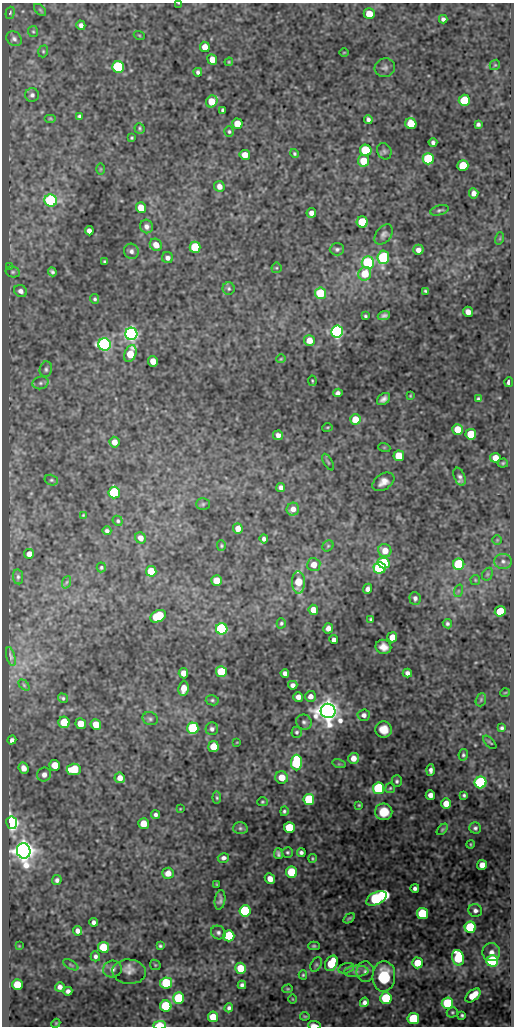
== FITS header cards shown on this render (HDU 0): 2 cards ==
NAXIS1  =                  512
NAXIS2  =                 1024

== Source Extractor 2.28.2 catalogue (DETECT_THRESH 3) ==
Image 512 x 1024 px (HDU 0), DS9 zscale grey, 1 PNG px = 1 image px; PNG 516 x 1028 px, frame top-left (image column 1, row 1024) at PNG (2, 3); each listed source drawn as its Kron ellipse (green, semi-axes under 4 px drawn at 4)
Background 49.2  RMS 0.56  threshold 1.68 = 3 sigma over >= 5 px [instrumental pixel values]
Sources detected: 274; all 274 listed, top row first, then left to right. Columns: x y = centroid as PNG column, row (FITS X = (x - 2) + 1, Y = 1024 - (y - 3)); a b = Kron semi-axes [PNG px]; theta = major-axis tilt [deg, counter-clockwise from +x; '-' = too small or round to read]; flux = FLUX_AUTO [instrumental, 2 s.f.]
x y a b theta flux
179 3 3 2 - 27
40 10 7 4 -45 64
10 13 6 4 71 56
369 14 5 5 - 650
443 19 4 4 - 110
81 25 5 4 - 150
33 31 6 5 - 53
139 35 5 3 - 35
14 39 8 6 -41 120
205 47 5 5 - 400
43 51 6 4 71 50
344 52 5 3 - 31
212 59 5 5 - 460
229 62 4 4 - 41
495 65 5 4 - 45
118 67 6 5 - 5100
385 68 10 9 - 150
198 72 4 4 - 90
32 95 7 6 - 110
464 100 6 5 - 1900
212 101 6 5 - 1000
223 110 4 3 - 71
79 116 4 3 - 71
50 118 6 4 0 40
368 119 5 4 - 110
237 124 5 5 - 670
411 124 5 5 - 1000
478 124 4 4 - 90
140 128 5 5 - 58
229 132 5 4 - 58
132 138 3 3 - 45
433 142 4 4 - 94
366 150 6 5 - 2500
384 151 8 6 -65 88
294 153 4 4 - 55
245 155 5 5 - 500
428 159 5 5 - 2900
363 161 6 5 - 790
463 166 5 5 - 1700
100 169 6 4 90 36
219 186 5 5 - 230
474 193 5 4 - 220
51 200 6 6 - 5300
141 208 5 5 - 660
439 210 9 5 15 83
311 213 5 5 - 220
362 222 5 5 - 1800
146 226 7 6 - 170
89 231 4 4 - 200
384 234 11 7 52 150
500 238 6 4 72 44
156 245 6 5 - 380
195 247 5 5 - 2100
337 249 7 6 - 94
418 250 5 5 - 200
131 251 8 7 - 150
383 257 7 6 - 4400
167 258 5 5 - 160
105 262 3 3 - 56
368 262 6 6 - 3200
9 266 3 2 - 19
276 268 5 5 - 49
13 272 7 5 -14 77
52 272 4 4 - 82
365 274 7 6 - 830
229 289 6 6 - 78
21 291 7 5 -29 170
425 291 4 3 - 55
320 293 5 5 - 1800
95 299 5 4 - 67
468 312 5 4 - 280
365 316 3 3 - 52
384 316 6 4 19 110
337 332 6 6 - 14000
131 334 6 6 - 21000
309 340 5 5 - 400
104 344 6 6 - 13000
130 354 9 5 70 980
281 359 5 4 - 38
153 361 5 5 - 440
46 369 8 6 76 97
312 381 5 3 - 47
509 382 5 3 - 170
40 383 8 6 15 120
338 393 5 4 - 130
410 396 4 3 - 33
383 399 7 5 39 160
478 399 4 3 - 61
355 419 5 5 - 790
327 427 5 2 - 37
458 429 5 5 - 770
471 434 5 5 - 1400
278 435 5 4 - 160
114 442 5 5 - 300
384 447 6 4 -18 39
399 456 5 5 - 980
495 458 5 5 - 410
328 462 9 3 -60 48
503 463 5 4 - 52
460 477 9 5 -68 120
51 480 7 5 -14 68
383 482 12 8 34 280
281 488 4 4 - 140
114 492 6 5 - 3900
203 504 7 5 2 72
293 509 6 6 - 270
83 515 4 3 - 32
118 521 5 4 - 64
238 528 5 5 - 340
107 531 4 4 - 94
140 538 6 5 - 260
264 539 4 4 - 100
497 540 5 5 - 43
221 546 5 4 - 46
328 546 6 5 - 60
385 550 7 6 - 460
29 554 5 4 - 270
503 561 9 7 -4 150
384 563 6 5 - 2700
459 564 5 5 - 3400
314 565 6 6 - 340
101 567 5 4 - 53
380 568 6 5 - 6000
151 571 5 5 - 1100
487 574 7 5 60 69
18 577 7 5 -81 85
217 580 5 5 - 750
475 580 5 4 - 44
67 582 6 4 70 66
298 582 11 6 -88 980
367 589 5 4 - 160
458 591 6 4 72 56
415 598 6 5 - 120
313 610 5 5 - 520
500 611 5 5 - 1200
158 616 8 5 27 2300
371 619 3 3 - 57
281 623 5 4 - 58
447 624 5 4 - 77
328 628 5 4 - 200
222 629 6 5 - 6800
392 637 5 5 - 520
334 640 4 4 - 160
383 647 8 7 - 270
11 656 10 4 -75 65
221 672 5 5 - 1700
183 673 5 5 - 340
285 673 4 4 - 150
407 673 4 4 - 140
24 685 6 4 -46 49
293 685 4 4 - 150
183 688 7 5 82 430
505 693 5 3 - 29
310 696 5 5 - 240
298 697 5 4 - 230
63 698 5 4 - 60
212 700 6 5 - 72
481 700 7 5 70 62
328 711 7 7 - 53000
364 715 6 5 - 150
150 719 7 6 - 96
64 722 6 5 - 1200
304 722 8 7 - 110
81 724 5 5 - 530
96 724 5 5 - 630
193 728 6 5 - 4600
502 728 4 3 - 71
212 729 6 6 - 120
384 729 8 8 - 420
297 732 5 5 - 73
12 740 5 4 - 130
237 742 3 2 - 25
490 742 8 2 -45 37
213 747 5 5 - 850
463 755 6 4 79 66
353 758 5 5 - 350
297 763 8 5 -89 4300
339 764 7 4 -17 57
55 765 5 5 - 630
23 768 5 5 - 260
74 769 7 5 5 1700
431 770 5 4 - 140
44 774 7 7 - 190
282 777 6 6 - 560
120 778 5 5 - 290
397 781 6 5 - 73
481 782 6 6 - 7200
379 788 5 5 - 5600
390 788 5 4 - 46
430 795 5 4 - 250
464 795 3 3 - 64
217 798 6 4 -83 49
309 799 5 5 - 2900
262 802 5 4 - 54
446 804 5 5 - 570
359 805 3 3 - 38
180 809 4 3 - 27
284 811 5 4 - 71
384 812 8 8 - 560
156 815 4 4 - 97
12 823 6 5 - 20000
143 824 5 5 - 590
240 828 7 6 - 90
289 828 5 5 - 1700
475 828 6 5 - 85
442 829 7 4 45 56
470 844 4 2 - 37
24 851 7 6 - 53000
287 852 5 5 - 65
301 853 4 4 - 110
278 854 6 4 -79 97
223 858 6 5 - 120
312 858 4 3 - 41
482 865 5 5 - 380
292 872 5 5 - 1900
168 873 6 5 - 350
270 879 6 5 - 320
57 880 5 4 - 110
216 884 4 2 - 32
415 888 4 4 - 110
377 898 11 6 27 7000
220 900 10 5 81 130
475 910 7 6 - 130
245 911 5 5 - 4200
422 914 5 5 - 2200
349 918 6 3 33 59
93 922 4 4 - 120
470 927 6 5 - 3700
77 931 5 4 - 180
218 933 7 6 - 120
229 936 5 5 - 2500
19 946 4 4 - 29
160 946 4 3 - 60
314 946 6 4 0 65
103 947 5 5 - 1500
491 952 9 9 - 240
95 956 5 5 - 110
458 958 8 6 -76 2800
492 961 6 6 - 5000
331 963 8 5 63 1600
417 963 5 5 - 920
316 964 7 5 62 73
71 965 8 3 -30 59
155 965 6 4 -45 47
240 968 5 5 - 930
346 968 8 5 15 96
112 969 9 8 - 170
356 971 12 5 4 180
129 972 17 12 -4 280
365 972 10 9 - 180
303 975 4 4 - 46
384 976 15 11 87 1500
166 983 6 5 - 2800
17 985 5 5 - 950
242 985 4 4 - 100
60 987 5 4 - 170
288 989 5 4 - 42
68 991 4 4 - 140
473 995 9 5 41 750
179 998 6 5 - 3100
386 998 6 5 - 2400
292 999 4 3 - 24
364 1002 5 4 - 140
447 1003 6 5 - 2900
166 1006 6 5 - 2500
229 1008 4 4 - 100
452 1012 6 5 - 57
462 1015 4 3 - 62
305 1016 5 2 - 36
213 1017 5 5 - 900
413 1019 5 5 - 2900
56 1023 4 3 - 34
160 1025 6 4 1 1500
314 1025 6 3 -5 370
At the frame edge (FLAGS 8, measured only in part): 3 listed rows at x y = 179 3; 160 1025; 314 1025